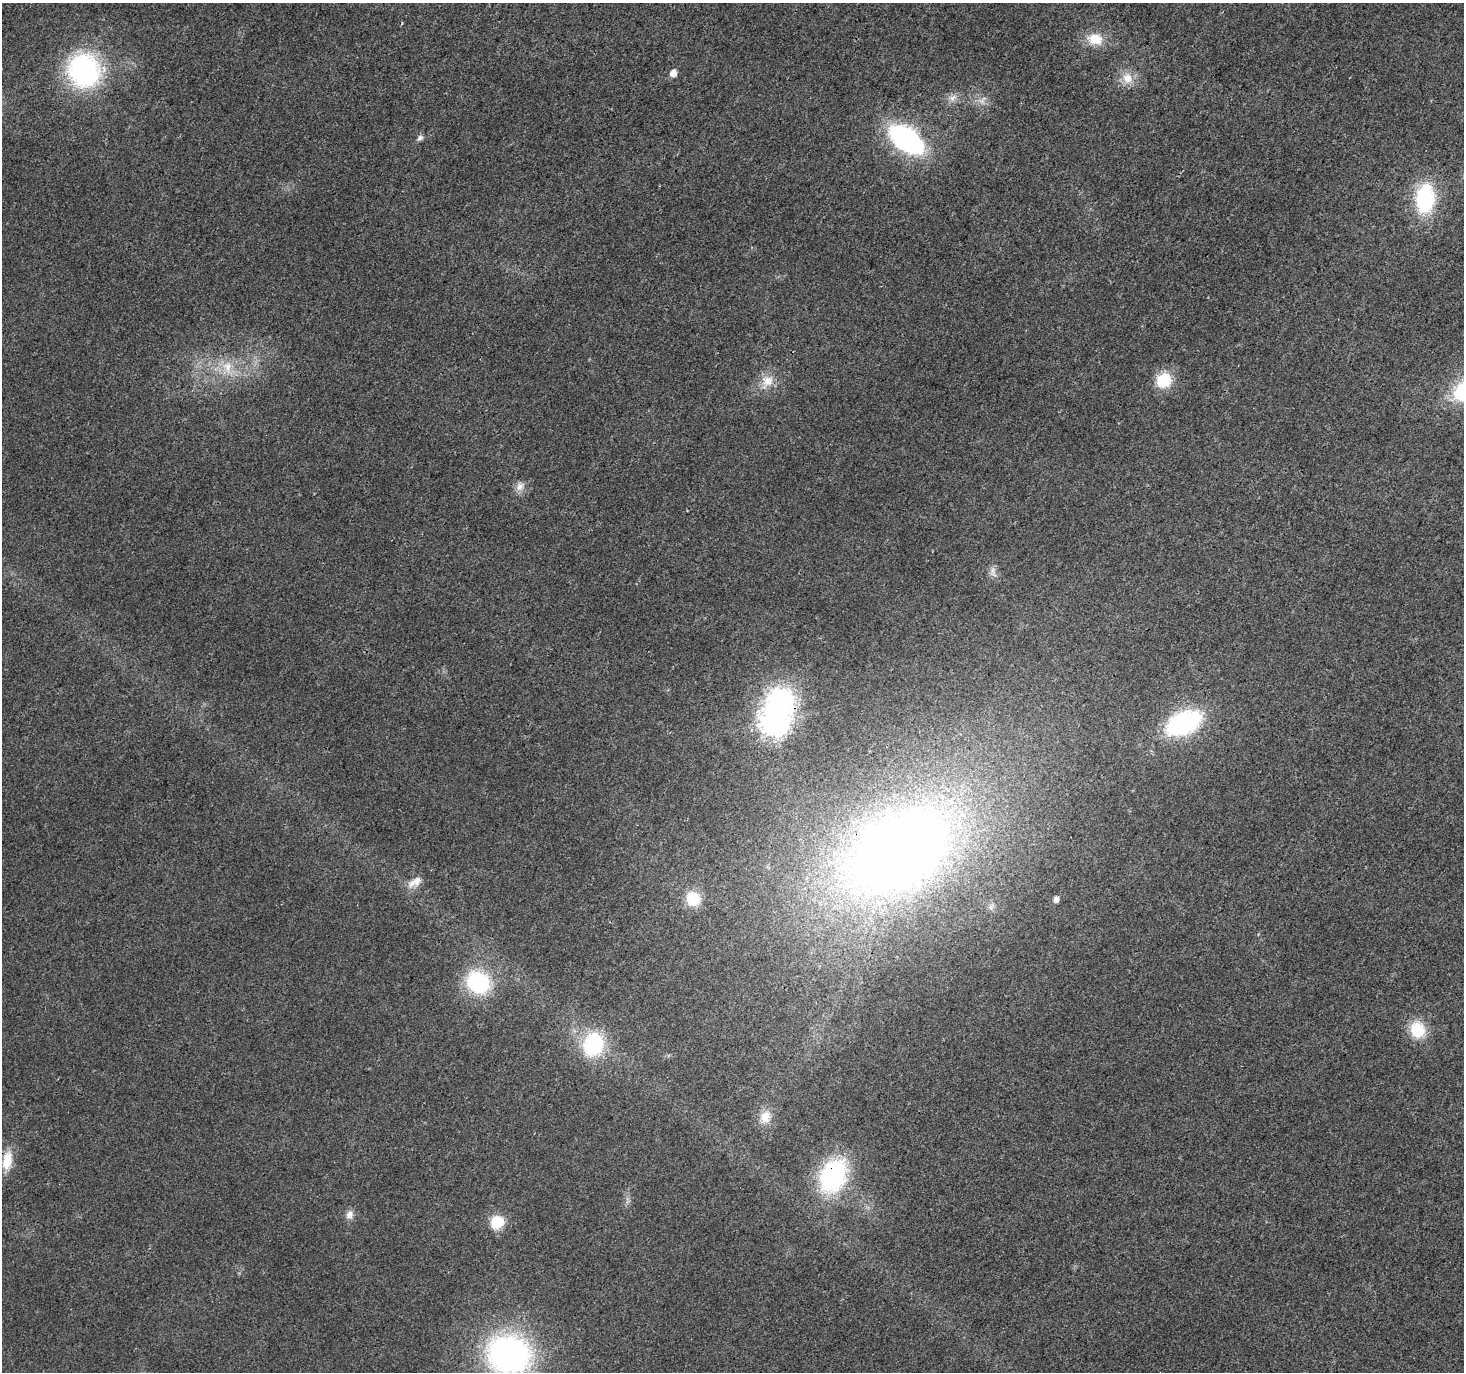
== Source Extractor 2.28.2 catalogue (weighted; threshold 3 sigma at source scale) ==
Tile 10 of 4 x 4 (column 2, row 3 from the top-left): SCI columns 1463-2924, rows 1563-2932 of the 5854 x 5930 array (HDU 1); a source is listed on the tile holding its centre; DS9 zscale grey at full resolution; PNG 1466 x 1374 px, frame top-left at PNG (2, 3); no overlay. Shown black and unused: <1% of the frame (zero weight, under 3 of 4 exposures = <1% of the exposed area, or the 3 px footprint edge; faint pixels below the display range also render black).
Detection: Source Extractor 2.28.2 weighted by HDU 2 'WHT'; one run over the whole footprint, this tile lists its part. Background 0.00409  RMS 0.0024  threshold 0.0107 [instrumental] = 3 sigma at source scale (4.5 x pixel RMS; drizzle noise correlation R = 1.50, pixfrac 1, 0.0396/0.0396 arcsec/px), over >= 5 px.
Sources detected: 30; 1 inside a brighter object's white glare — not listed; the other 29 listed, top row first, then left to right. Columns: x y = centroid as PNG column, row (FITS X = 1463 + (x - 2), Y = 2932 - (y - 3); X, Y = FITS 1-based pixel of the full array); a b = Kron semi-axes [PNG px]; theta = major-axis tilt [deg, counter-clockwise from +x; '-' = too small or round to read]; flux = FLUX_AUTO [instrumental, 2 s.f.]
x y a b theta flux
1095 39 21 15 -9 5.1
84 70 27 25 -66 50
673 73 6 5 - 2.5
1127 78 16 14 -84 3.5
953 98 11 9 36 1.6
982 100 13 8 47 1.5
420 138 9 6 39 0.78
906 139 29 17 -36 50
1425 198 28 18 85 23
227 367 20 13 -79 4.6
1164 380 12 11 - 11
767 381 21 16 50 4.2
520 486 14 9 42 1.8
993 570 12 8 85 1.3
774 722 10 9 - 260
1184 723 26 15 24 45
896 852 81 59 30 310
417 880 17 11 60 2.4
693 899 18 15 -48 6
1056 899 5 4 - 1.4
478 982 22 19 -35 23
1417 1030 20 17 -73 7.2
593 1044 20 16 73 23
765 1116 17 15 70 3.5
7 1161 24 12 81 5
833 1176 33 23 65 35
349 1214 12 9 65 1.5
497 1222 13 12 - 7.3
509 1355 38 33 -17 79
Overlapping masked pixels (flux is a lower limit): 2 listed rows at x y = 896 852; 833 1176
Isophote crosses this tile's border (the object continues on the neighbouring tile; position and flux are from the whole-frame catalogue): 1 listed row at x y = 509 1355